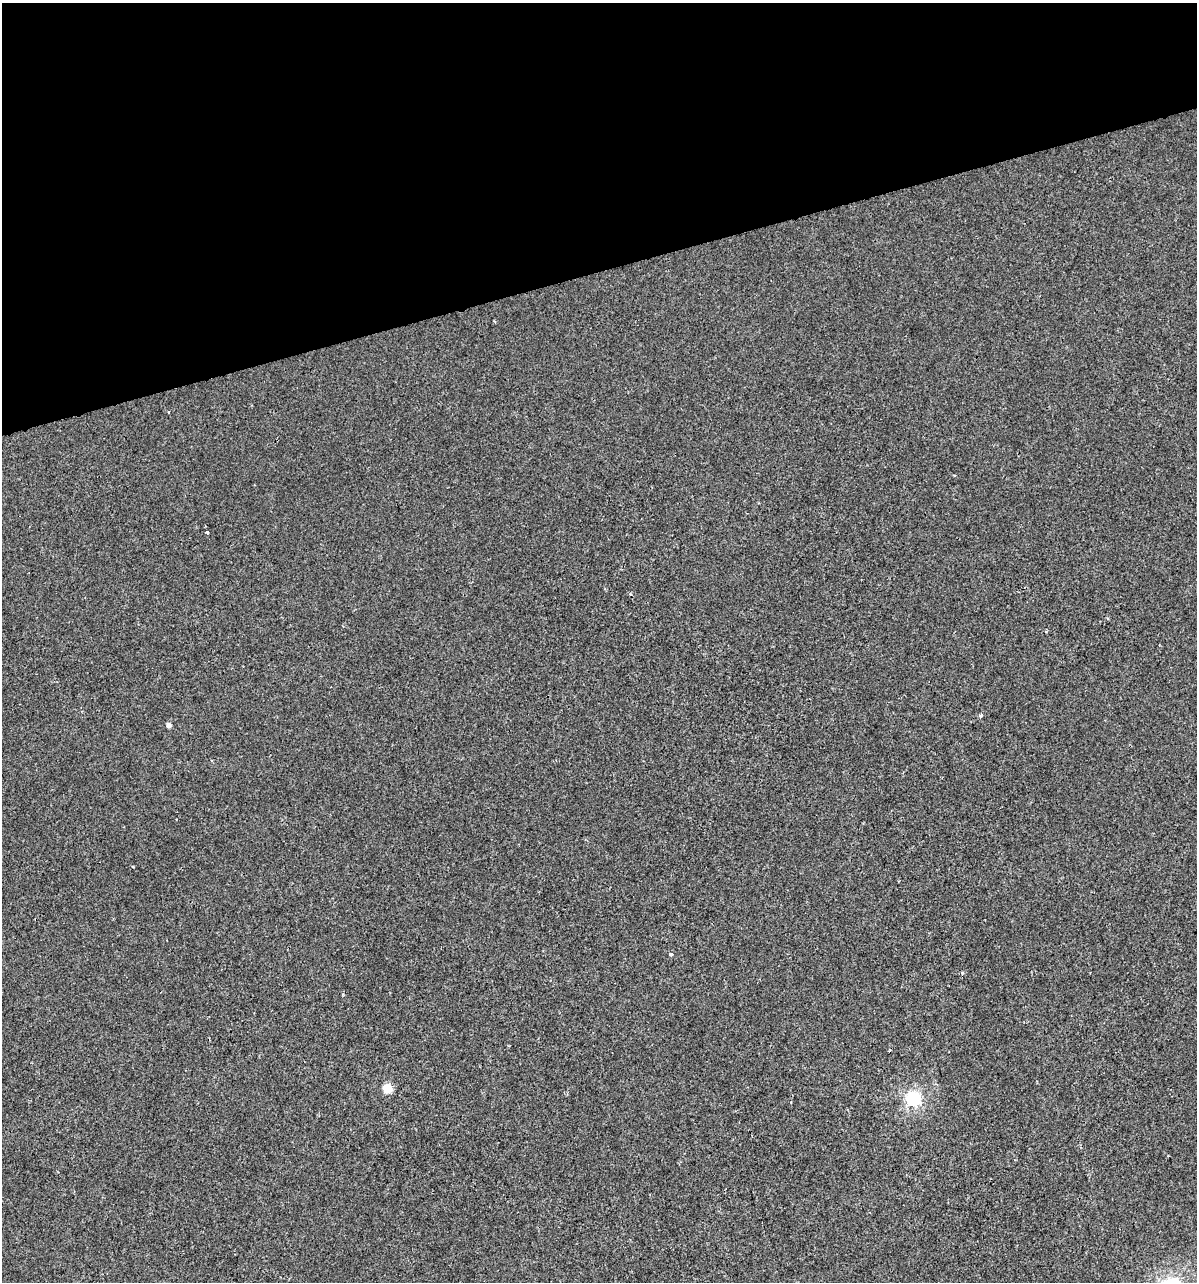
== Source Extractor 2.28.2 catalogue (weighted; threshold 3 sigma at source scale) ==
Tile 3 of 4 x 4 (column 3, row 1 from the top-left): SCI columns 2485-3679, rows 3843-5122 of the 4919 x 5122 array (HDU 1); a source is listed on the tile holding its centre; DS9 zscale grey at full resolution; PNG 1199 x 1284 px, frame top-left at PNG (2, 3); no overlay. Shown black and unused: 21% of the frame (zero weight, under 2 of 3 exposures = <1% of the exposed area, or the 3 px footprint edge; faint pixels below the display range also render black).
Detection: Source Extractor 2.28.2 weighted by HDU 2 'WHT'; one run over the whole footprint, this tile lists its part. Background 1.48e-04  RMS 0.0042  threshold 0.019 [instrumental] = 3 sigma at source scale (4.5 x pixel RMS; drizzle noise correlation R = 1.50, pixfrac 1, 0.0396/0.0396 arcsec/px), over >= 5 px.
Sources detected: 10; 2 cosmic-ray / hot-pixel residue — not listed; the other 8 listed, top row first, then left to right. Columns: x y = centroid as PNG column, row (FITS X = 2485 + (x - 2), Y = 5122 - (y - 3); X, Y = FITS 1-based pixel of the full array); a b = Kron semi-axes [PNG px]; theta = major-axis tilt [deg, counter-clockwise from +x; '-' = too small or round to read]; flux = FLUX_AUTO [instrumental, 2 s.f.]
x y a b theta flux
207 532 3 3 - 0.95
980 716 3 3 - 2.1
169 725 4 4 - 2.1
133 866 4 2 - 0.42
671 954 5 4 - 0.68
962 973 4 3 - 0.42
387 1088 5 5 - 18
913 1098 6 6 - 84